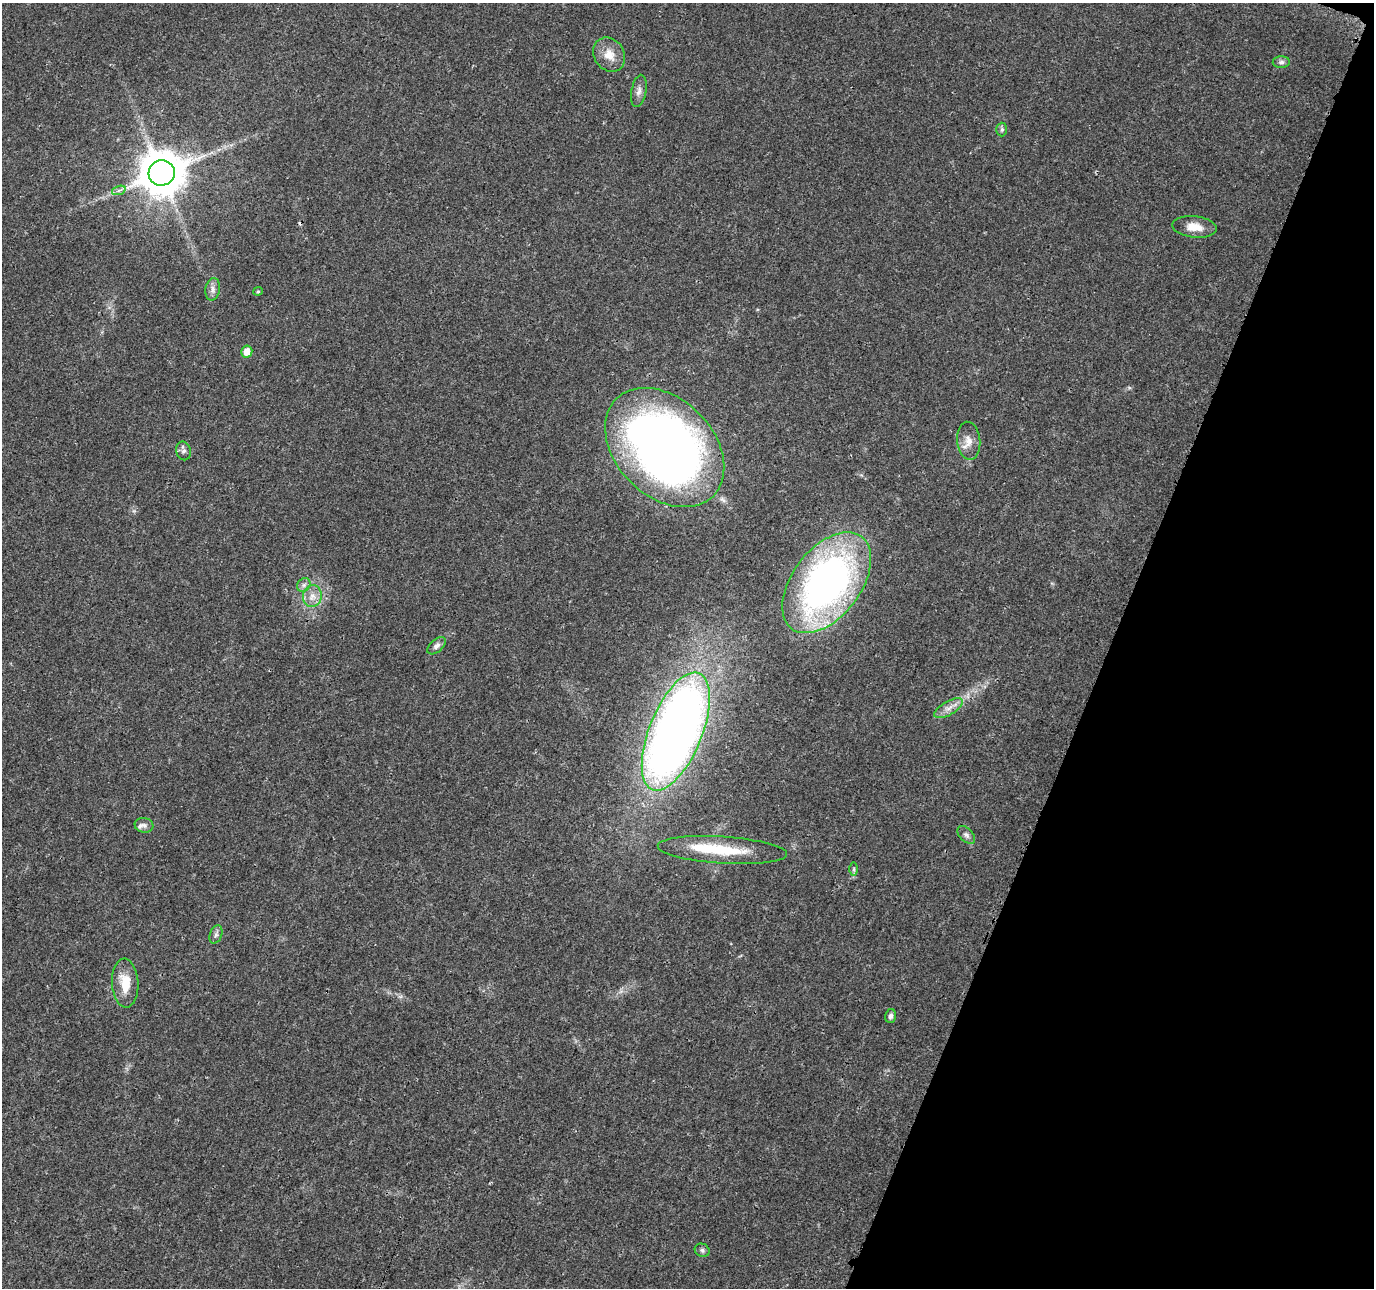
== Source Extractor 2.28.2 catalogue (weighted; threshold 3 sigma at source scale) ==
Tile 8 of 4 x 4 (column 4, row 2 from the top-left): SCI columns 4122-5493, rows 2790-4075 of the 5505 x 5644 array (HDU 1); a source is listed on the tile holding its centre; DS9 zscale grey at full resolution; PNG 1376 x 1290 px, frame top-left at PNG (2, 3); each listed source drawn as its Kron ellipse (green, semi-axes under 4 px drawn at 4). Shown black and unused: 19% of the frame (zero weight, under 3 of 4 exposures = <1% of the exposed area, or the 3 px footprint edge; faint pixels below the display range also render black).
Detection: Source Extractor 2.28.2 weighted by HDU 2 'WHT'; one run over the whole footprint, this tile lists its part. Background 0.0261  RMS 0.0033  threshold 0.0148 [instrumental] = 3 sigma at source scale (4.5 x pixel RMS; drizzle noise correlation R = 1.50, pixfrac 1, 0.0396/0.0396 arcsec/px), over >= 5 px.
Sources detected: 30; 1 inside a brighter object's white glare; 1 cosmic-ray / hot-pixel residue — neither listed nor drawn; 1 inside a brighter listed object's ellipse — not listed separately; the other 27 listed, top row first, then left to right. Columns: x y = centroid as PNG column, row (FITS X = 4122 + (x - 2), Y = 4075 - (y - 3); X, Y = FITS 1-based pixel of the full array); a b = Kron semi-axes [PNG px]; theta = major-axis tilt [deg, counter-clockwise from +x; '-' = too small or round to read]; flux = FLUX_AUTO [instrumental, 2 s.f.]
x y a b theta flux
609 55 18 15 -56 5
1281 62 8 6 1 1
639 91 16 7 79 1.8
1002 129 7 5 -90 0.69
162 173 13 12 - 1200
119 190 7 4 19 0.82
1194 227 22 10 -6 4.6
213 289 11 7 80 1.6
258 291 4 4 - 0.38
247 352 6 5 - 3.1
969 441 19 11 -85 3.6
665 447 69 49 -45 270
184 451 9 7 -77 1.2
827 583 58 34 53 150
304 585 7 6 - 1
312 596 11 9 79 2.7
437 646 11 6 42 1.4
949 708 16 7 30 2.5
676 732 63 26 68 330
144 825 9 7 -10 1.2
966 835 11 6 -46 1.2
722 850 65 13 -4 16
854 869 6 4 90 0.62
216 934 9 6 70 1
125 983 24 13 -86 7.2
891 1016 7 5 76 0.9
702 1250 8 6 -28 0.9
Overlapping masked pixels (flux is a lower limit): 1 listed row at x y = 665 447